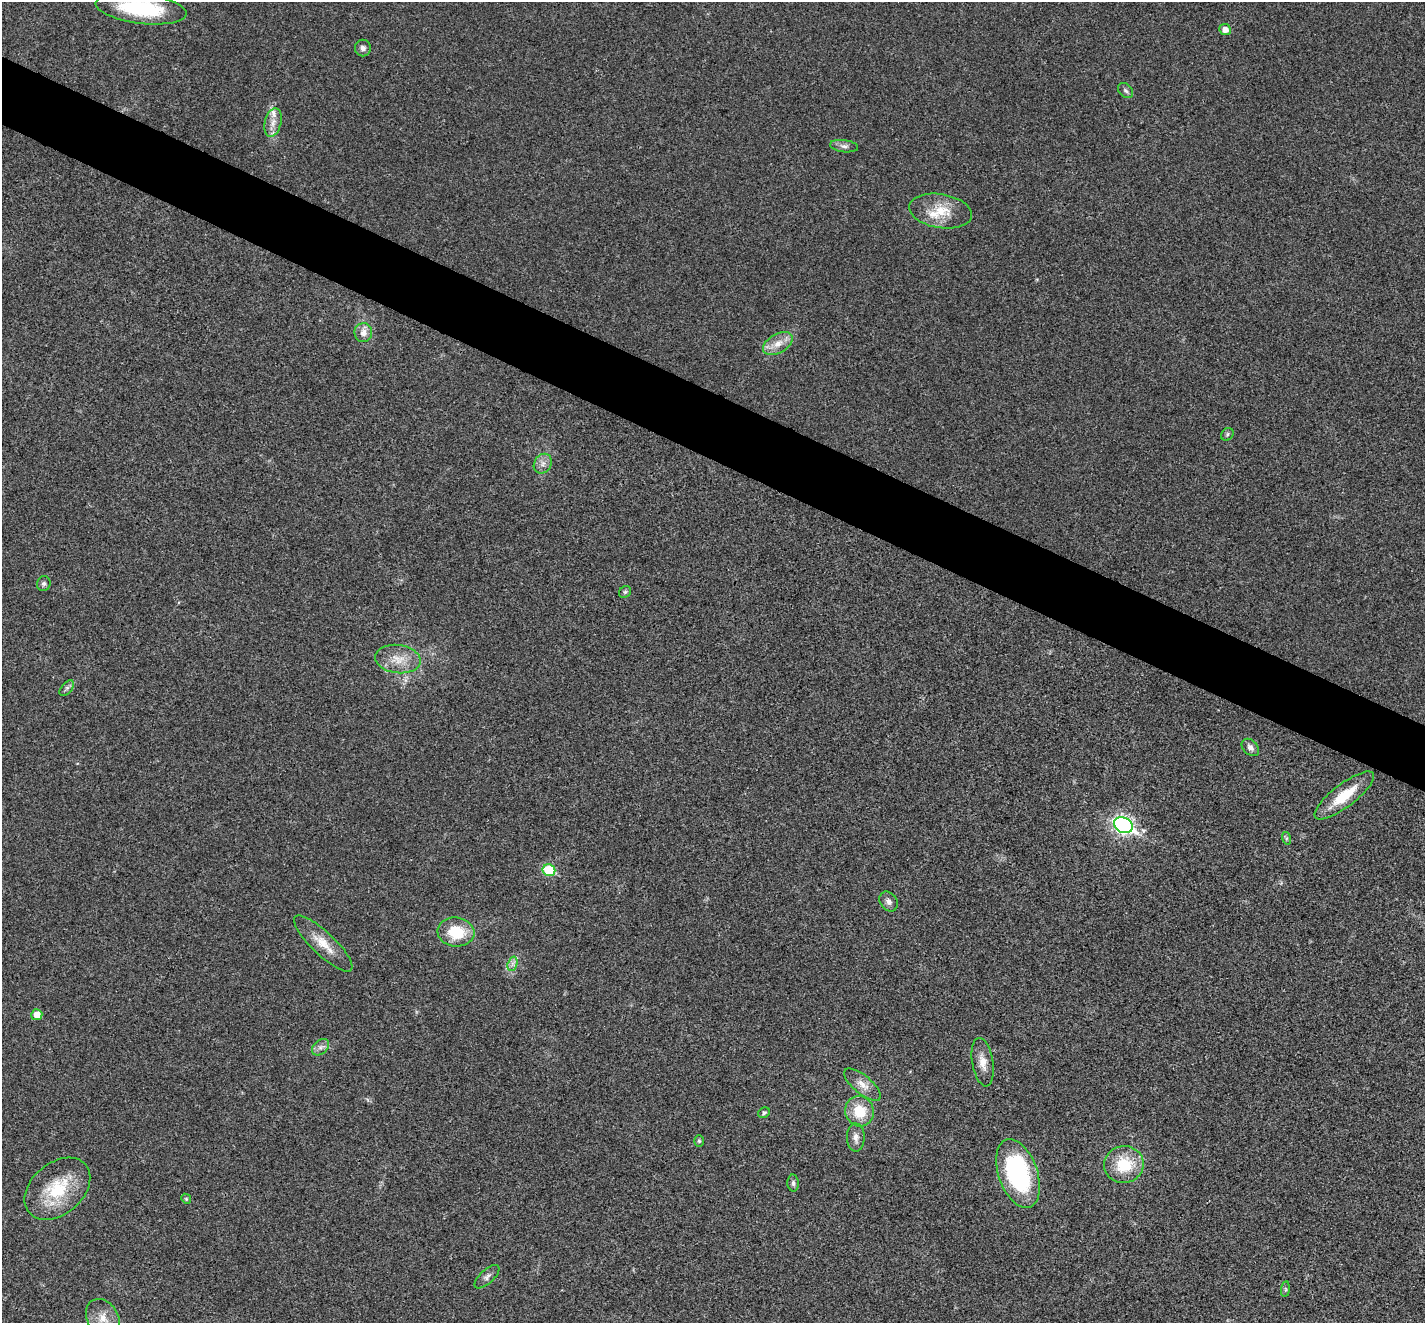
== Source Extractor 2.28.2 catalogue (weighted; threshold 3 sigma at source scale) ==
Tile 11 of 4 x 4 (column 3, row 3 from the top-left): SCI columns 2854-4276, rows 1604-2924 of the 5702 x 5713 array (HDU 1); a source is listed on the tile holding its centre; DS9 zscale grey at full resolution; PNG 1427 x 1325 px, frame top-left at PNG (2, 2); each listed source drawn as its Kron ellipse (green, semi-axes under 4 px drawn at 4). Shown black and unused: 5% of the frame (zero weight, under 3 of 4 exposures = <1% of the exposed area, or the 3 px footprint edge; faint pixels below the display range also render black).
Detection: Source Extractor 2.28.2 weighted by HDU 2 'WHT'; one run over the whole footprint, this tile lists its part. Background 0.0186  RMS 0.0049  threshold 0.0223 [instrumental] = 3 sigma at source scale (4.5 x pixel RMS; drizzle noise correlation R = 1.50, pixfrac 1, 0.05/0.05 arcsec/px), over >= 5 px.
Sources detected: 42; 2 inside a brighter listed object's ellipse — not listed separately; the other 40 listed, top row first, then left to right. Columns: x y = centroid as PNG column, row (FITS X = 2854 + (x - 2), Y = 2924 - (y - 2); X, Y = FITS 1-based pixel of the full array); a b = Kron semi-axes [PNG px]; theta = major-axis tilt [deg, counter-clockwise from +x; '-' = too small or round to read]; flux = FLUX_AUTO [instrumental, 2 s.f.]
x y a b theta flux
141 8 46 15 -7 38
1225 30 6 5 - 3.7
363 48 8 8 - 1.9
1126 91 9 6 -44 1.3
273 123 14 8 77 4.2
844 146 14 6 -7 2
941 211 32 17 -9 13
363 333 9 9 - 3.6
778 343 16 9 30 5.9
1227 434 7 5 50 1
543 464 10 8 57 2.9
44 584 7 6 - 1.4
625 592 6 5 - 0.94
398 659 23 14 -8 9.3
67 688 9 5 47 1.4
1250 747 10 7 -44 2.5
1344 795 36 11 38 16
1123 825 9 7 -27 170
1286 838 6 4 -73 0.77
549 870 6 6 - 24
889 901 11 8 -53 2.3
456 932 18 14 -6 17
323 943 39 11 -43 9.8
512 964 7 4 71 1.6
37 1015 5 5 - 4.8
320 1047 10 6 40 2.2
983 1062 24 10 -80 5.9
862 1085 23 9 -39 5.2
859 1111 15 14 - 14
764 1113 6 5 - 1
856 1137 14 9 -89 3.2
699 1141 6 5 - 0.81
1124 1165 20 18 10 19
1018 1173 36 19 -71 70
793 1183 8 6 -88 1.3
57 1189 37 25 40 26
186 1199 5 4 - 0.61
487 1277 15 7 43 2.3
1285 1289 8 4 83 0.83
103 1318 20 15 -58 9.3
Isophote crosses this tile's border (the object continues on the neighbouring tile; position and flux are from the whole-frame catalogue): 1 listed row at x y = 141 8